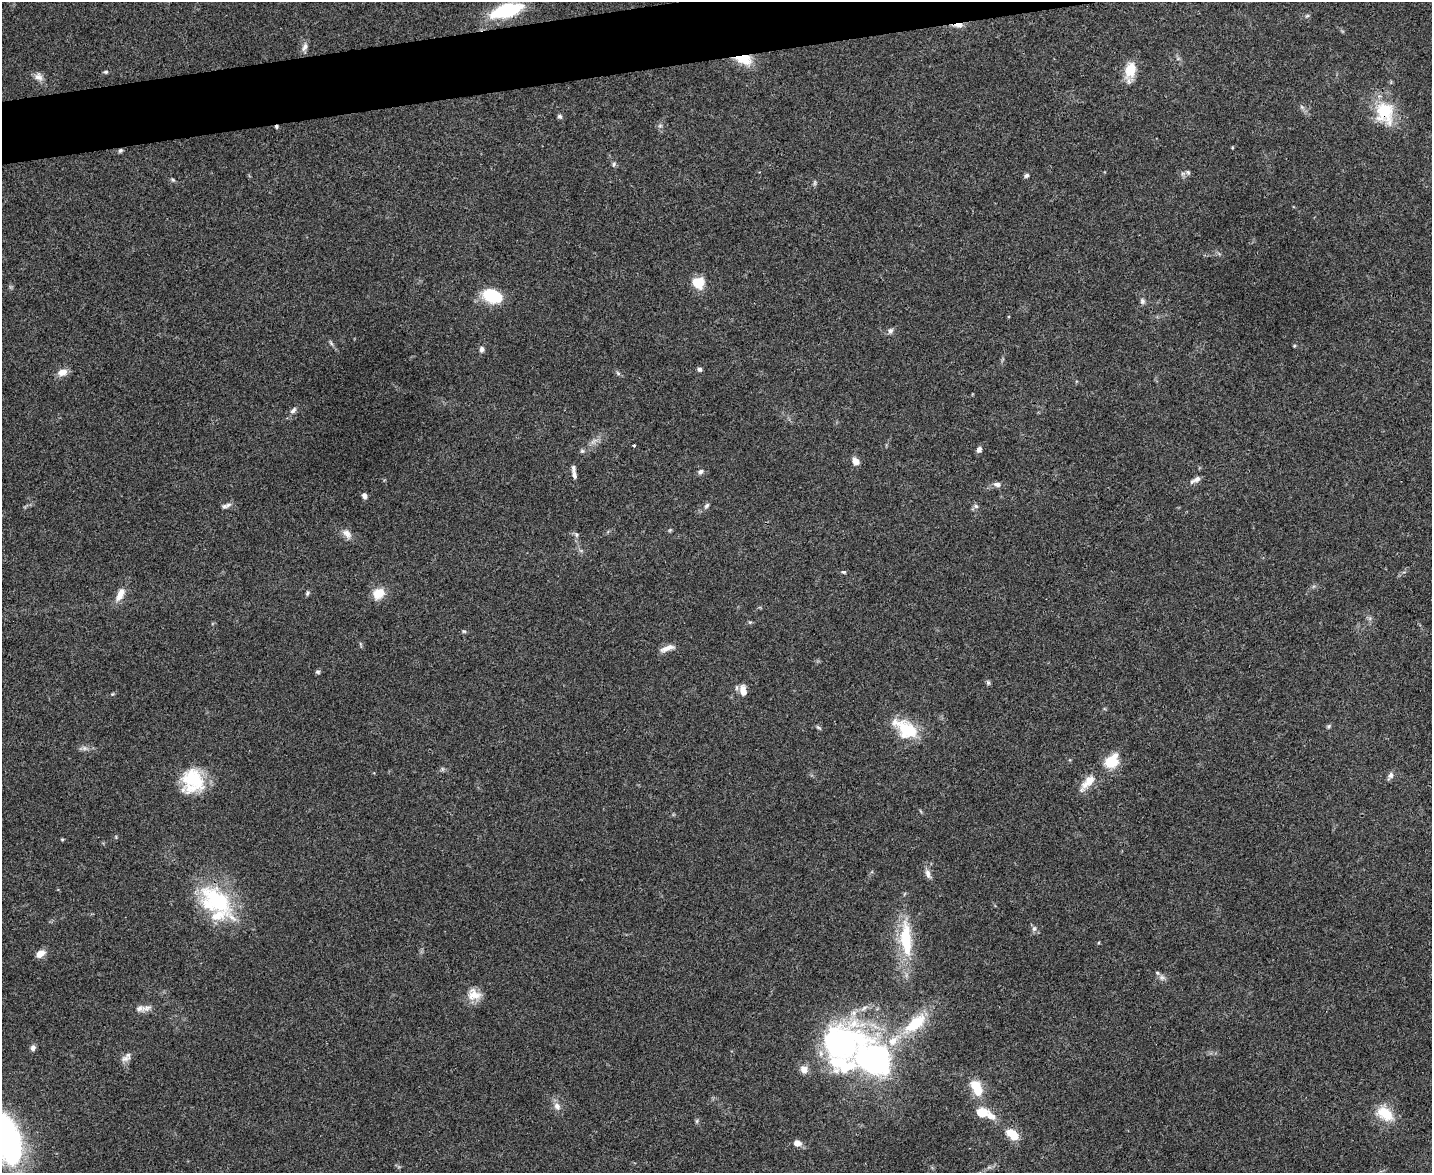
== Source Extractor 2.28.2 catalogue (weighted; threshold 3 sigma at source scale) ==
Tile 8 of 3 x 4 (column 2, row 3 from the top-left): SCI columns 1564-2993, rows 1173-2343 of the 4665 x 4686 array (HDU 1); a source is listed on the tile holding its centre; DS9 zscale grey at full resolution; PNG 1434 x 1175 px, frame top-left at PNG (2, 2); no overlay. Shown black and unused: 3% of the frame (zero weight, under 3 of 4 exposures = <1% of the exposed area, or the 3 px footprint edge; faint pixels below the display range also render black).
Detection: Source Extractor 2.28.2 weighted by HDU 2 'WHT'; one run over the whole footprint, this tile lists its part. Background 0.0555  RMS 0.0047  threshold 0.021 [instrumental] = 3 sigma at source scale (4.5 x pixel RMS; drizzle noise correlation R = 1.50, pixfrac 1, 0.05/0.05 arcsec/px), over >= 5 px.
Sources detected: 95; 1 cosmic-ray / hot-pixel residue — not listed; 11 inside a brighter listed object's ellipse — not listed separately; the other 83 listed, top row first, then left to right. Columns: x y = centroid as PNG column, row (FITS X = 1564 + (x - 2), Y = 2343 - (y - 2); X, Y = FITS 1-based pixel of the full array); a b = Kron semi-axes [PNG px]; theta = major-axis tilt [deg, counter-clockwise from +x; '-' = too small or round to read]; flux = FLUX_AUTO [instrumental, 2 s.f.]
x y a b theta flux
507 10 21 9 15 49
1307 16 6 4 19 0.66
958 25 13 5 4 2.6
305 47 12 6 63 2
744 59 22 12 -10 10
1130 71 22 11 78 9.5
106 72 6 4 -10 0.77
38 77 12 9 -43 2.7
1302 107 7 4 -71 0.81
1385 113 31 23 -74 19
560 116 6 5 - 1
660 126 7 4 1 0.79
120 151 6 5 - 0.86
614 164 6 4 89 0.78
1188 172 7 6 - 0.97
1026 175 6 5 - 1
173 180 5 4 - 0.67
815 183 7 4 89 0.77
698 283 12 11 - 9.7
492 296 19 12 -22 21
1142 301 8 6 -81 1.2
890 331 8 7 - 1.4
331 343 8 4 -53 0.83
1294 346 5 3 - 0.43
482 349 8 6 88 1.4
700 369 5 4 - 1.4
62 372 11 8 13 4.3
618 373 7 4 -46 0.82
293 410 10 5 44 1.5
634 445 3 3 - 0.73
979 449 6 5 - 1.9
582 451 5 5 - 0.88
856 461 9 7 -52 3
701 472 8 6 34 1.4
574 475 10 5 -84 1.7
1197 479 10 6 32 1.7
997 484 10 7 -12 1.8
364 496 7 5 -83 1.5
226 506 14 5 18 1.6
707 506 8 5 50 1.1
976 506 6 5 - 1
347 533 14 8 -43 3
576 535 8 4 -82 0.91
844 572 6 4 -14 0.68
307 593 7 4 71 0.77
379 593 13 11 34 7.9
120 594 17 8 65 5.1
750 622 5 4 - 0.57
464 631 6 4 -1 0.63
667 648 19 6 19 3.4
318 672 6 5 - 0.8
988 683 7 5 -74 0.87
743 691 12 7 -84 4.4
112 694 5 4 - 0.49
1328 726 6 5 - 0.77
818 727 8 3 -19 0.75
907 730 29 20 -40 17
84 748 8 6 0 1.5
1112 761 22 15 48 10
1390 775 11 6 65 1.7
193 779 30 25 -46 22
1088 782 29 11 47 7.1
62 839 4 4 - 0.49
928 874 14 6 -72 2.3
216 901 53 30 -39 43
1034 929 8 6 87 1.4
906 939 51 15 -86 25
40 954 9 6 33 4.4
1162 977 8 7 - 1.5
474 995 18 15 -15 6.3
139 1008 13 9 21 3
915 1023 32 14 39 18
842 1042 58 45 12 96
33 1048 7 6 - 1.7
125 1059 14 7 10 2.4
976 1086 13 10 -36 9
557 1106 11 8 -62 2.7
982 1113 12 9 -1 8.3
1385 1114 24 16 -37 11
697 1121 6 4 89 0.71
1013 1134 11 7 -40 12
5 1136 53 27 -62 160
797 1143 8 6 -15 3.2
Overlapping masked pixels (flux is a lower limit): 4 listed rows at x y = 958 25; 744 59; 1385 113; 120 151
Isophote crosses this tile's border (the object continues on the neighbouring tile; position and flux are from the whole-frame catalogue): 1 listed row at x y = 5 1136